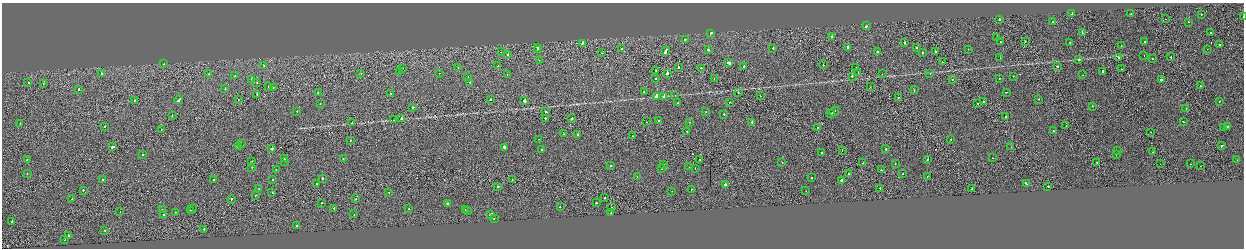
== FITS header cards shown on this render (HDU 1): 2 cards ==
NAXIS1  =                 2484
NAXIS2  =                  492

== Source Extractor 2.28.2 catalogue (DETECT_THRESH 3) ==
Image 2484 x 492 px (HDU 1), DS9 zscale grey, zoomed out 1/2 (1 PNG px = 2 x 2 image px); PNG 1246 x 250 px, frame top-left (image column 1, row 491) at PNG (2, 3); each listed source drawn as its Kron ellipse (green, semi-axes under 4 px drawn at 4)
Background -5.56e-04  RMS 0.063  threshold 0.189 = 3 sigma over >= 5 px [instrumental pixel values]
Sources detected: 262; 13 cannot appear on this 1/2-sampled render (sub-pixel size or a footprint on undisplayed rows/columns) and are neither listed nor drawn; the other 249 listed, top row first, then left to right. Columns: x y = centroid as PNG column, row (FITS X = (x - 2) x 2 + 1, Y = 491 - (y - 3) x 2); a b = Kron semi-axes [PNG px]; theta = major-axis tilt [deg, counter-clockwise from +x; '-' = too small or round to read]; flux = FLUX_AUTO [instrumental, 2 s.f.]
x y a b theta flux
1072 14 2 1 - 89
1131 14 2 2 - 41
1201 14 2 2 - 33
1243 17 2 1 - 520
999 19 2 2 - 220
1165 19 2 1 - 21
1053 21 2 2 - 54
1188 22 2 1 - 39
866 26 3 2 - 100
1082 32 3 2 - 120
711 33 3 2 - 73
1210 33 2 1 - 52
832 37 2 2 - 260
997 37 2 1 - 53
685 39 2 2 - 65
904 42 2 2 - 70
1001 42 2 2 - 44
1025 42 2 1 - 12
1070 42 2 2 - 45
1145 42 2 2 - 39
582 43 4 2 - 140
1219 44 2 2 - 61
1121 46 2 1 - 13
538 47 3 2 - 61
848 47 2 2 - 510
917 47 2 1 - 51
773 48 2 1 - 60
622 49 2 2 - 100
968 49 2 2 - 24
1207 49 2 2 - 20
537 50 2 2 - 48
708 50 2 2 - 78
665 51 4 2 - 180
501 52 2 1 - 41
877 52 2 2 - 100
923 52 2 2 - 95
935 52 2 2 - 210
602 53 2 2 - 16
507 54 2 2 - 55
1144 55 2 1 - 20
1119 57 2 1 - 24
1171 57 2 1 - 140
1000 58 2 1 - 25
1152 59 2 1 - 30
539 60 2 2 - 20
1079 60 2 2 - 110
942 62 2 1 - 34
728 63 3 2 - 540
163 64 2 1 - 89
823 65 2 2 - 99
264 66 2 2 - 21
498 66 2 2 - 42
743 66 2 2 - 57
1057 66 2 2 - 70
678 67 2 1 - 370
403 68 2 1 - 22
458 68 2 1 - 18
701 68 2 2 - 71
856 68 2 2 - 53
1121 69 2 2 - 74
656 70 2 1 - 54
400 72 2 2 - 26
1103 72 3 2 - 140
361 73 2 2 - 27
439 73 2 1 - 28
667 73 2 2 - 420
858 73 2 2 - 63
102 74 2 2 - 53
209 74 2 1 - 34
507 74 2 2 - 19
882 74 2 1 - 19
930 74 2 1 - 15
1083 75 2 1 - 23
235 76 2 2 - 47
468 76 2 1 - 17
852 76 2 2 - 97
1013 76 2 2 - 20
714 78 2 1 - 15
999 78 2 2 - 18
252 79 2 2 - 20
655 79 2 2 - 35
952 79 2 1 - 34
1162 80 3 2 - 510
28 82 2 2 - 31
257 82 2 2 - 52
470 82 2 2 - 20
43 83 2 1 - 49
269 86 2 2 - 180
1201 86 2 2 - 42
273 87 2 1 - 26
870 87 2 1 - 34
79 89 2 2 - 40
225 89 2 2 - 43
914 90 2 2 - 56
644 92 2 2 - 32
1006 92 2 1 - 60
318 93 2 2 - 33
390 93 2 2 - 58
738 93 2 1 - 40
257 94 2 2 - 85
675 95 3 2 - 3.5
664 96 3 2 - 730
760 96 2 1 - 26
657 97 3 2 - 4700
898 98 2 2 - 58
490 99 2 2 - 36
1039 99 2 2 - 38
134 100 2 1 - 72
179 100 4 2 - 160
238 100 2 1 - 20
525 101 2 2 - 1800
983 101 2 2 - 57
1219 101 2 2 - 37
729 102 2 2 - 45
677 103 2 1 - 28
978 103 2 1 - 31
320 104 2 2 - 10
1092 106 2 2 - 42
413 107 2 2 - 73
1186 108 2 1 - 46
297 111 2 2 - 25
706 111 2 2 - 50
834 111 5 2 - 250
546 112 3 2 - 86
724 114 2 2 - 65
831 114 2 1 - 90
172 116 2 2 - 28
1006 116 2 1 - 180
401 118 3 2 - 85
545 118 2 2 - 100
572 118 2 2 - 230
394 120 3 2 - 5.5
658 120 2 2 - 22
647 122 2 1 - 19
690 122 2 2 - 20
752 122 2 2 - 61
1183 122 2 1 - 150
20 123 2 2 - 44
352 123 2 2 - 46
105 126 2 1 - 32
1066 126 2 1 - 86
1228 126 2 1 - 48
817 127 2 2 - 30
1223 128 2 2 - 24
161 129 2 1 - 49
687 131 2 2 - 85
1053 131 2 2 - 41
1150 132 2 1 - 18
564 134 2 1 - 20
578 135 2 2 - 160
632 136 2 1 - 85
538 139 2 1 - 15
951 139 2 1 - 34
350 141 2 2 - 57
241 143 2 1 - 25
1222 146 2 2 - 210
113 147 3 2 - 160
238 147 2 2 - 19
504 147 3 2 - 470
1011 147 2 1 - 53
272 149 2 2 - 140
542 149 2 2 - 45
886 149 2 2 - 66
842 150 2 1 - 86
1118 151 2 2 - 55
822 152 2 2 - 66
1153 152 2 2 - 26
1116 154 2 2 - 21
143 155 2 1 - 160
284 158 2 2 - 26
992 158 2 1 - 27
343 159 2 2 - 21
927 159 2 2 - 69
27 160 2 2 - 67
700 160 2 1 - 45
1237 160 2 2 - 25
251 161 2 1 - 22
285 161 2 2 - 29
782 162 2 2 - 44
1097 162 2 1 - 90
863 163 2 2 - 38
895 164 2 2 - 37
1160 164 2 1 - 16
1191 164 2 2 - 60
611 165 2 2 - 41
663 165 2 2 - 49
1200 166 2 2 - 25
252 167 2 2 - 30
689 167 2 1 - 23
695 168 2 1 - 32
662 169 2 2 - 35
276 170 2 2 - 29
881 170 2 2 - 61
27 174 2 2 - 19
849 174 2 2 - 51
903 174 2 1 - 16
637 176 2 2 - 16
927 176 2 2 - 20
322 178 2 2 - 300
812 178 2 1 - 17
103 179 2 1 - 130
273 179 2 1 - 18
213 180 2 1 - 39
512 180 2 1 - 21
841 180 2 2 - 230
1026 183 3 2 - 100
317 184 2 2 - 140
725 184 2 2 - 310
498 186 2 2 - 200
1048 186 2 2 - 110
880 188 2 1 - 330
972 188 3 2 - 100
259 189 2 1 - 35
691 189 2 2 - 27
83 190 2 2 - 52
672 191 2 1 - 14
806 191 2 2 - 13
389 192 2 2 - 22
272 193 2 2 - 110
255 195 2 2 - 17
605 198 2 1 - 57
72 199 2 2 - 42
231 199 2 2 - 65
356 199 2 2 - 46
322 203 2 2 - 52
447 203 2 2 - 150
596 203 2 2 - 40
560 207 2 2 - 23
334 208 2 2 - 88
612 208 2 2 - 67
162 209 2 2 - 77
192 209 2 1 - 160
409 209 2 2 - 29
465 210 2 1 - 20
190 211 2 2 - 58
468 211 3 2 - 100
120 212 2 1 - 62
175 212 2 2 - 77
611 213 2 2 - 44
164 214 2 2 - 450
354 214 2 2 - 36
491 214 4 2 - 130
494 219 2 1 - 44
12 222 3 2 - 71
296 225 2 2 - 60
204 229 2 2 - 300
105 230 2 2 - 51
68 235 3 2 - 120
65 240 2 1 - 15
At the frame edge (FLAGS 8, measured only in part): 1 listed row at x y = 1243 17
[13 sub-pixel or undisplayed-footprint detections neither listed nor drawn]